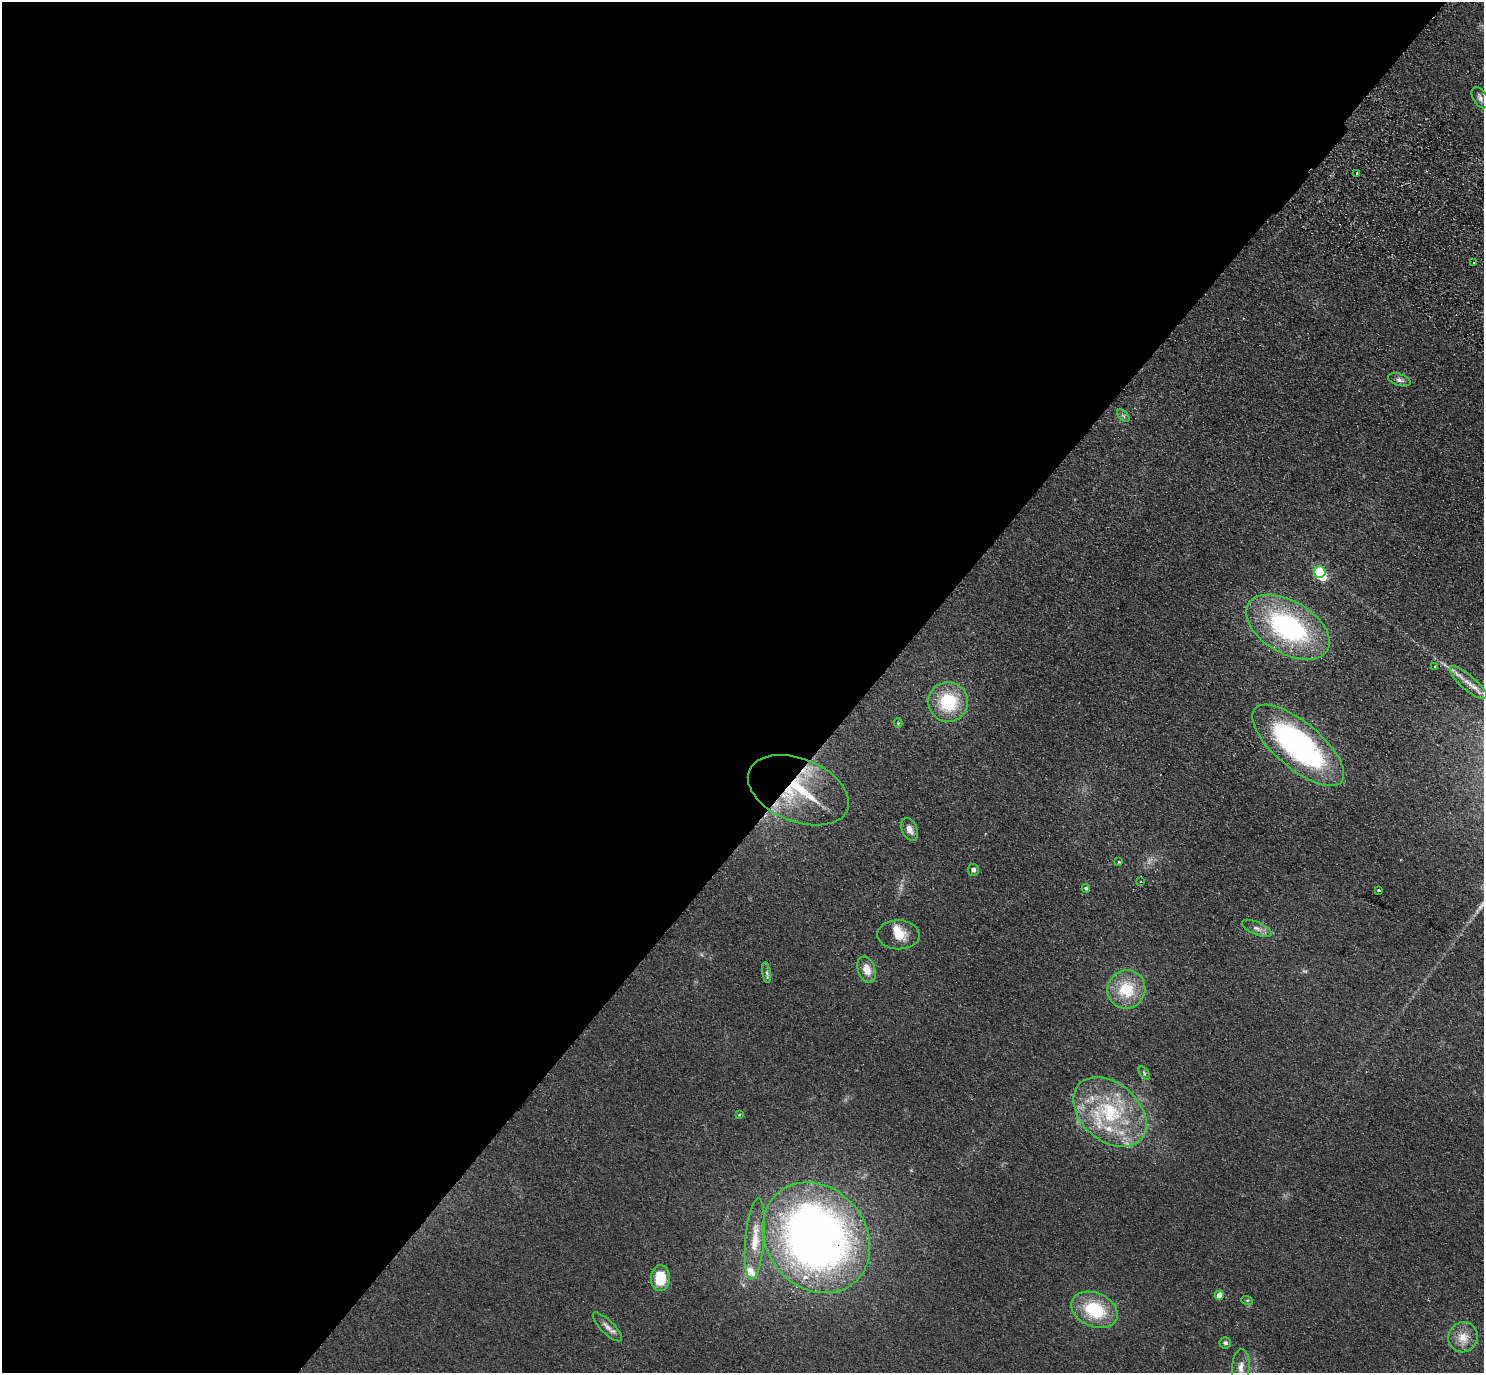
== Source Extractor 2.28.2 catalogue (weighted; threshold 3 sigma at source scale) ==
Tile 5 of 4 x 4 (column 1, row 2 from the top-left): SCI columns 39-1520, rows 2946-4316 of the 6004 x 6031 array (HDU 1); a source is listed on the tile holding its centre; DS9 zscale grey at full resolution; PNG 1486 x 1375 px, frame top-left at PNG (2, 2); each listed source drawn as its Kron ellipse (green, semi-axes under 4 px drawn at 4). Shown black and unused: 59% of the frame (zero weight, under 2 of 3 exposures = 3% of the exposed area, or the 3 px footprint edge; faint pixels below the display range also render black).
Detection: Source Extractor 2.28.2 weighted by HDU 2 'WHT'; one run over the whole footprint, this tile lists its part. Background 0.0953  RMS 0.01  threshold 0.0467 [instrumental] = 3 sigma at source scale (4.5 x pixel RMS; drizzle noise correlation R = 1.50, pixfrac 1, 0.05/0.05 arcsec/px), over >= 5 px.
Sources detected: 43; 1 too faint to see at this stretch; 1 inside a brighter object's white glare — neither listed nor drawn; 4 inside a brighter listed object's ellipse — not listed separately; the other 37 listed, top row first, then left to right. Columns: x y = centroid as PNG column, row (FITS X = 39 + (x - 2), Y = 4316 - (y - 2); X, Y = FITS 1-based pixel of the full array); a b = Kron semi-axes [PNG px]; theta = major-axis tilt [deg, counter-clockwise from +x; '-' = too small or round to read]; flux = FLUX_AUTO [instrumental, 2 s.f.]
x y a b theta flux
1480 98 11 7 -61 3.9
1357 173 3 3 - 3.7
1474 263 3 2 - 0.97
1399 380 12 6 -17 3.8
1123 416 7 4 -45 1.8
1319 572 6 6 - 94
1288 627 46 26 -31 170
1435 666 3 3 - 1.1
1468 683 24 7 -41 11
948 702 20 20 - 52
898 723 4 4 - 1
1298 745 57 23 -40 230
798 790 53 31 -22 87
910 829 12 7 -65 6.8
1119 862 3 2 - 1
973 870 6 5 - 3.7
1141 882 3 2 - 0.85
1086 888 4 4 - 1.6
1378 890 3 3 - 2.4
1257 928 16 6 -23 5.4
898 935 21 14 -1 16
867 970 13 8 -69 13
767 973 10 4 -81 2.6
1126 989 19 19 - 38
1144 1073 7 4 -54 1.6
1110 1112 41 29 -41 91
739 1115 4 4 - 0.8
816 1238 59 49 -50 740
755 1239 41 9 85 23
660 1278 13 9 89 29
1219 1295 4 4 - 13
1247 1300 6 4 -17 1.4
1095 1310 24 17 -23 51
607 1327 19 6 -45 6.6
1463 1337 15 14 - 15
1225 1343 6 5 - 2.1
1241 1367 18 8 85 9.1
Overlapping masked pixels (flux is a lower limit): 2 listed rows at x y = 798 790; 816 1238